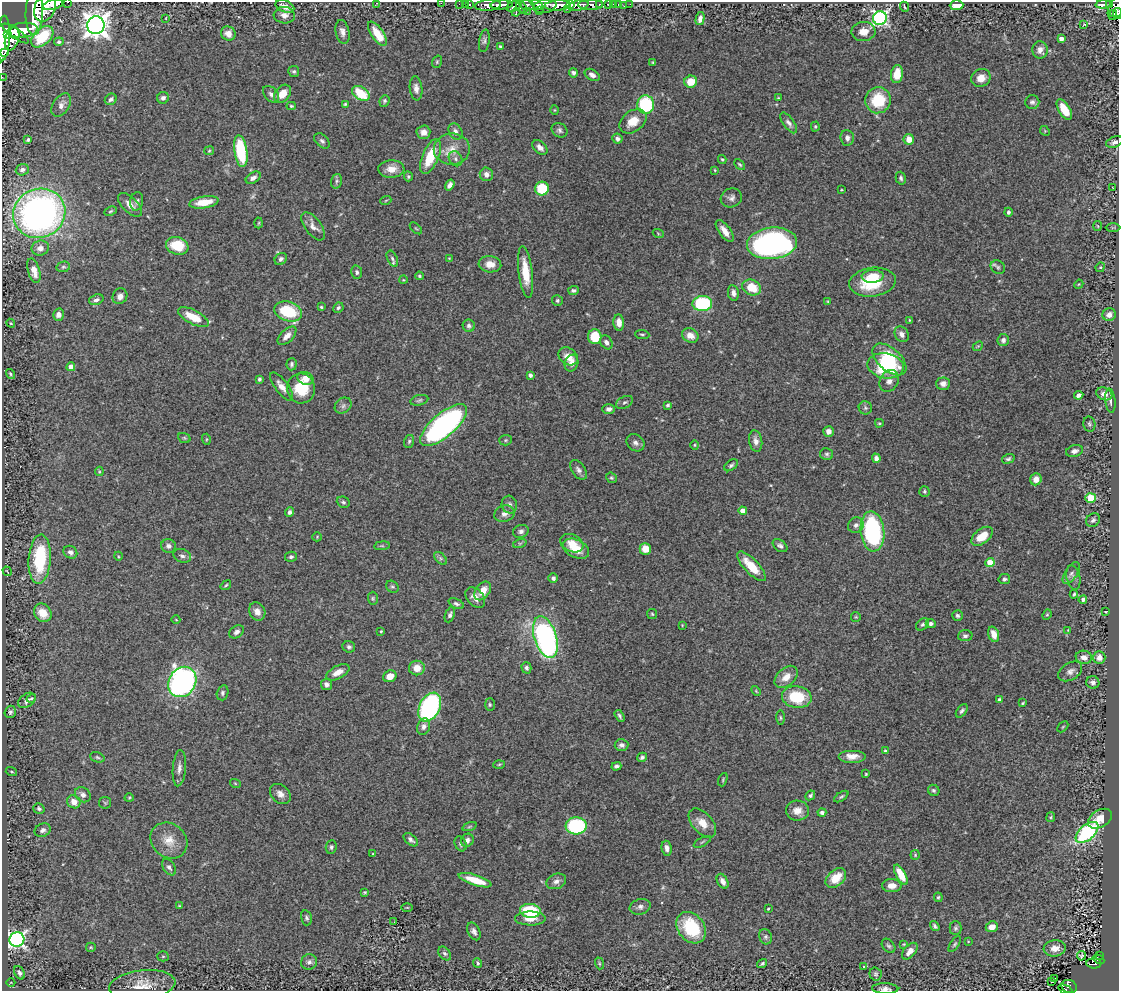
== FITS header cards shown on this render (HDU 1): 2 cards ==
NAXIS1  =                 1117
NAXIS2  =                  989

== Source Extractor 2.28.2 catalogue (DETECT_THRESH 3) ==
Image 1117 x 989 px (HDU 1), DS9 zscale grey, 1 PNG px = 1 image px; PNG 1121 x 993 px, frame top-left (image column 1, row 989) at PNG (2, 2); each listed source drawn as its Kron ellipse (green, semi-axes under 4 px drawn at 4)
Background 1.17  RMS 0.034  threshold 0.101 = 3 sigma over >= 5 px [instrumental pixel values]
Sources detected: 397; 1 with non-positive FLUX_AUTO (blend fragments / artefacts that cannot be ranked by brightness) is neither listed nor drawn; the other 396 listed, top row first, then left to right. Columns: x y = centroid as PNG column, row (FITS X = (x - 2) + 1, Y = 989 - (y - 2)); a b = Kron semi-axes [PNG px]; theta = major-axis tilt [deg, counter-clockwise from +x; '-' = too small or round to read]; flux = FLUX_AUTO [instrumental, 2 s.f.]
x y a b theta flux
68 2 3 2 - 44
377 3 3 2 - 53
441 3 2 2 - 13
459 4 2 2 - 15
465 4 2 2 - 14
470 4 3 3 - 51
599 4 3 3 - 110
608 4 4 3 - 75
613 4 2 2 - 7.8
618 4 3 2 - 26
630 4 2 2 - 5.2
53 5 10 5 15 2900
488 5 13 5 3 1600
502 5 11 4 3 1300
527 5 8 5 -19 650
537 5 7 4 -28 350
558 5 13 5 3 2100
571 5 4 3 - 370
591 5 12 5 -1 240
957 5 7 5 3 31
1104 5 8 3 3 320
1109 5 4 3 - 130
285 6 10 5 -20 17
514 6 8 5 24 410
545 6 12 7 12 790
578 6 10 5 11 1600
624 6 2 2 - 6.5
522 7 8 4 -55 360
904 7 5 2 - 3
45 8 14 10 65 5700
1116 8 12 7 65 920
567 9 2 2 - 250
527 11 2 2 - 59
539 11 2 2 - 110
516 12 4 3 - 130
34 13 22 9 88 7700
1113 13 3 2 - 110
1117 13 5 3 - 150
284 15 10 8 -3 14
166 18 3 2 - 1.3
880 18 7 6 - 580
700 19 7 4 76 10
96 25 9 8 - 2400
1083 25 2 2 - 860
23 30 15 7 6 3500
342 32 12 7 -78 12
863 32 12 9 2 21
16 33 15 5 -35 2200
228 33 7 7 - 18
8 34 3 3 - 480
377 34 14 6 -56 46
42 37 13 8 43 95
3 38 23 6 86 4000
12 39 12 6 71 2000
1061 39 4 4 - 12
484 41 11 5 81 6.2
59 42 5 4 - 5.2
500 47 4 4 - 3.5
1040 50 9 7 -86 13
5 53 3 2 - 1600
437 62 6 4 70 2.8
653 63 4 3 - 2.2
294 71 5 5 - 4.5
573 73 5 4 - 5.4
897 74 9 6 81 38
592 75 8 5 -32 9.5
2 77 2 2 - 11
981 78 10 8 30 23
691 82 6 6 - 40
416 88 12 6 -84 11
361 93 10 6 -32 79
271 94 10 6 -48 8.2
283 94 10 7 51 31
163 98 6 6 - 6.6
778 98 4 2 - 2
111 99 6 5 - 5.8
878 100 13 12 - 98
384 101 6 5 - 4.3
1032 102 7 7 - 6.6
345 104 4 4 - 2.8
61 105 13 8 56 13
646 105 9 8 - 140
291 106 4 4 - 2.8
554 110 5 3 - 1.9
1064 110 11 5 -58 47
633 121 15 10 37 35
789 123 12 5 -55 9.5
815 126 5 4 - 2.9
559 130 8 6 -35 6.6
455 131 9 6 -61 11
1045 131 5 4 - 2.1
423 132 7 7 - 13
847 138 8 6 -85 10
617 139 5 5 - 7
909 139 5 5 - 23
28 140 4 3 - 4.2
322 141 9 6 -44 6.5
1115 142 9 5 21 7.6
540 147 9 5 -42 13
452 149 18 15 0 37
209 151 5 4 - 2.6
241 151 16 6 -82 160
430 157 18 8 67 69
455 159 8 6 -56 7
722 159 4 3 - 2.7
740 164 6 4 -44 3
391 169 13 8 3 23
22 170 6 5 - 7.1
715 170 4 3 - 2.2
486 174 7 6 - 13
408 176 5 4 - 3.4
253 178 8 5 34 8.6
901 178 6 5 - 5.4
337 181 7 5 75 5
450 185 6 4 55 9.5
542 188 7 6 - 83
1113 188 3 2 - 1.7
841 190 3 2 - 1.7
731 198 11 9 19 11
386 200 5 3 - 2.2
137 201 9 6 79 6.9
204 202 15 6 9 41
130 205 15 7 -45 17
110 211 6 4 27 3.1
1008 212 4 4 - 5.3
39 213 26 24 26 900
259 223 5 3 - 2.1
313 226 16 8 -53 16
1098 226 5 3 - 2.2
416 228 7 3 -44 2.2
1113 228 7 4 1 3.6
725 231 13 5 -54 19
658 233 5 3 - 2.3
772 243 25 15 5 580
177 246 11 8 -17 69
40 248 9 7 15 11
449 258 2 2 - 1.5
281 259 7 5 47 6.6
392 259 8 5 -65 5.5
490 264 11 8 -6 22
63 267 7 5 11 4.5
998 267 7 6 - 5.2
1100 267 5 4 - 2.5
34 271 13 6 -74 20
357 272 7 5 -77 6.2
526 272 26 7 -83 50
419 276 4 3 - 2.9
873 276 11 6 3 39
403 280 4 3 - 1.7
872 282 23 14 8 110
1079 284 5 3 - 2.2
752 288 10 7 -23 50
573 290 5 4 - 5.2
733 293 8 5 -80 9.7
120 296 8 7 - 13
96 300 7 5 19 7.5
557 300 6 5 - 4.2
828 301 4 3 - 2
702 304 10 7 4 240
321 307 4 3 - 2.7
338 308 5 4 - 4.7
288 311 14 9 -18 100
58 315 6 5 - 10
1109 315 7 6 - 14
193 317 17 7 -27 51
909 320 3 2 - 1.9
619 322 8 5 -84 18
11 323 4 4 - 2.6
469 326 6 6 - 6
642 334 7 3 -5 3
902 334 8 6 -60 10
690 335 8 6 -31 20
287 336 11 6 44 15
595 337 7 6 - 65
1003 340 6 5 - 7.2
606 342 7 5 -57 10
978 346 6 4 42 3
568 356 10 8 -35 23
889 359 20 11 -41 120
571 363 8 6 70 13
291 364 6 5 - 5.6
886 366 18 12 -10 130
71 367 4 4 - 15
11 374 5 3 - 3.5
530 375 4 4 - 6.4
305 378 8 6 -20 18
259 379 3 3 - 4.8
889 381 11 9 62 14
943 384 7 6 - 9.9
282 386 17 6 -53 19
301 388 15 14 - 73
1104 394 8 6 -24 14
1079 395 5 4 - 10
419 400 9 5 13 4.9
1110 401 12 5 -84 8.5
625 402 9 5 27 5.4
668 405 3 3 - 4.8
343 406 9 7 41 7.5
865 408 6 6 - 4.7
609 409 6 5 - 9
879 423 4 3 - 2.4
1089 424 7 6 - 4.8
443 425 29 12 40 610
828 431 5 5 - 13
184 438 6 5 - 3.4
206 439 5 3 - 2.3
505 440 6 5 - 3.2
409 441 6 5 - 3.9
756 441 11 6 -79 12
635 443 9 8 - 9.8
695 445 4 4 - 2.3
1074 451 9 5 16 9.3
827 454 6 6 - 4.8
876 458 5 4 - 9
1008 459 6 4 17 5
731 465 7 5 38 5
578 470 11 6 -55 8.9
99 471 4 4 - 2.4
611 478 6 5 - 3.4
1036 479 6 5 - 17
924 491 5 5 - 3.8
1091 498 5 5 - 110
343 502 7 5 -24 4.8
509 505 9 7 -76 9
743 511 4 4 - 26
289 512 5 4 - 6.2
504 514 10 8 20 11
1093 520 7 6 - 7.1
856 525 8 7 - 9.9
521 531 8 6 19 7.8
872 531 20 12 -84 310
982 536 12 7 38 43
317 537 5 4 - 2.4
520 543 7 4 18 3.7
572 543 12 8 -23 21
168 546 7 6 - 8.4
382 546 8 4 8 2.9
780 546 8 5 -37 7
576 549 14 9 -27 44
645 549 6 5 - 31
70 552 7 6 - 9.3
118 556 4 3 - 1.9
182 556 9 6 -19 7.5
291 557 6 5 - 5.6
441 558 8 5 -46 5.5
40 559 24 11 86 160
990 563 4 4 - 61
751 566 19 7 -47 54
7 571 5 2 - 2.1
1071 573 12 6 57 7.9
553 578 5 5 - 7.2
1073 578 12 7 -78 8.2
1004 579 6 5 - 5
226 585 6 3 36 2.8
392 587 7 5 -39 4.5
483 591 10 7 53 28
1074 594 4 3 - 3.2
373 598 6 5 - 3.6
475 598 12 8 -47 17
1083 600 4 4 - 7.7
456 604 8 4 -23 5.2
257 611 9 7 -60 16
1106 612 4 2 - 1.5
43 613 10 8 -52 40
652 614 5 5 - 3
450 615 8 4 67 6.4
957 615 5 5 - 5.4
1047 615 5 4 - 2.8
856 617 5 4 - 2.7
176 620 4 3 - 1.5
922 624 7 5 38 4.3
931 624 5 4 - 6.8
682 625 2 2 - 1.7
1068 630 3 3 - 1.6
381 631 3 3 - 2.4
237 632 8 6 34 8.2
994 634 8 5 -72 19
965 636 7 5 4 6.1
545 637 21 11 -72 610
349 647 6 5 - 5.7
1084 657 8 6 -11 15
1099 657 6 6 - 15
417 668 8 7 - 25
526 668 6 5 - 5.2
1070 671 13 8 32 11
338 672 13 6 27 21
390 676 7 5 28 21
786 677 13 9 42 25
182 682 16 13 58 800
1093 682 6 6 - 8.5
326 684 6 5 - 8.6
756 691 6 3 -46 2.1
222 693 7 5 73 5.2
797 697 15 11 -9 91
31 698 5 3 - 2.7
27 700 9 6 36 11
999 700 4 4 - 5.1
1023 703 3 2 - 2.3
490 705 6 5 - 3.5
430 707 15 10 64 400
962 711 7 4 52 5.7
10 712 6 5 - 5.7
620 716 6 4 -58 4.8
780 718 7 3 -89 3.2
424 727 8 6 68 9.3
1063 727 6 2 45 2
621 745 7 6 - 8.7
885 751 4 3 - 3.6
852 756 14 6 0 20
97 757 7 4 -20 4.2
642 757 5 4 - 5.7
499 764 6 4 3 2.8
616 766 5 3 - 5.7
179 768 18 6 85 13
11 772 6 3 -19 3
866 774 3 3 - 2.4
723 780 7 3 70 2.8
235 783 5 3 - 2.2
934 790 6 5 - 4.7
280 794 11 8 -41 14
83 795 8 7 - 12
810 795 5 4 - 5
841 796 8 4 33 4.1
129 798 4 4 - 2.6
74 802 7 6 - 24
105 803 6 5 - 3.1
39 808 6 5 - 5.8
797 811 11 10 - 20
822 812 4 3 - 6.8
1051 817 5 4 - 2.7
1100 819 13 8 30 30
702 823 17 10 -48 32
576 826 10 8 4 240
469 827 7 3 19 3.2
43 830 8 6 26 8.7
1087 832 13 7 41 250
411 840 8 5 -42 7.2
467 840 7 6 - 10
169 841 19 17 -40 39
702 842 9 3 29 3.3
460 844 7 5 -67 6
331 847 7 5 84 5.1
667 848 7 5 -82 9.6
373 854 4 3 - 2.1
915 855 5 4 - 2.5
169 867 9 5 -54 7.8
901 875 11 5 -61 38
836 878 12 8 42 44
475 880 17 5 -18 48
556 881 10 7 20 11
723 881 8 5 -62 12
892 886 10 6 -2 18
365 892 3 3 - 2.5
938 897 5 4 - 3.2
180 906 4 3 - 2.5
407 907 6 3 0 2
640 907 10 7 17 10
768 909 3 2 - 2.3
530 911 10 7 -6 120
306 918 7 5 -76 4.9
530 918 15 7 -1 27
394 922 2 2 - 1.2
935 926 5 4 - 4.5
992 927 6 5 - 17
691 928 17 13 -52 130
955 928 7 6 - 4.9
474 931 9 6 -63 8.7
766 937 8 6 -67 5.5
17 940 7 7 - 810
968 941 4 2 - 1.4
904 944 3 3 - 2.1
955 944 9 4 56 4.1
889 946 8 5 -48 5
91 947 5 4 - 2.9
1055 948 11 8 6 20
910 951 10 5 48 19
445 953 8 5 -49 5.4
1099 955 3 2 - 21
163 956 5 5 - 2.9
1081 956 5 4 - 2
1099 959 6 4 -30 120
309 962 8 7 - 7.9
478 963 5 3 - 3.8
599 963 6 4 -72 2.9
1094 963 7 5 -5 260
762 964 5 3 - 4.2
864 966 4 3 - 2
19 973 7 5 -60 7.5
876 974 6 6 - 4.5
1055 979 3 2 - 3.3
1051 982 3 2 - 2.4
11 983 4 3 - 1.7
142 985 33 15 6 47
1069 987 8 6 -20 180
885 989 13 5 -2 9.4
1065 990 7 3 -21 71
At the frame edge (FLAGS 8, measured only in part): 10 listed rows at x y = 68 2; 377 3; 441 3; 1116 8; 34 13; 1117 13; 3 38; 2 77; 885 989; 1065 990
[1 non-positive-flux detection neither listed nor drawn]